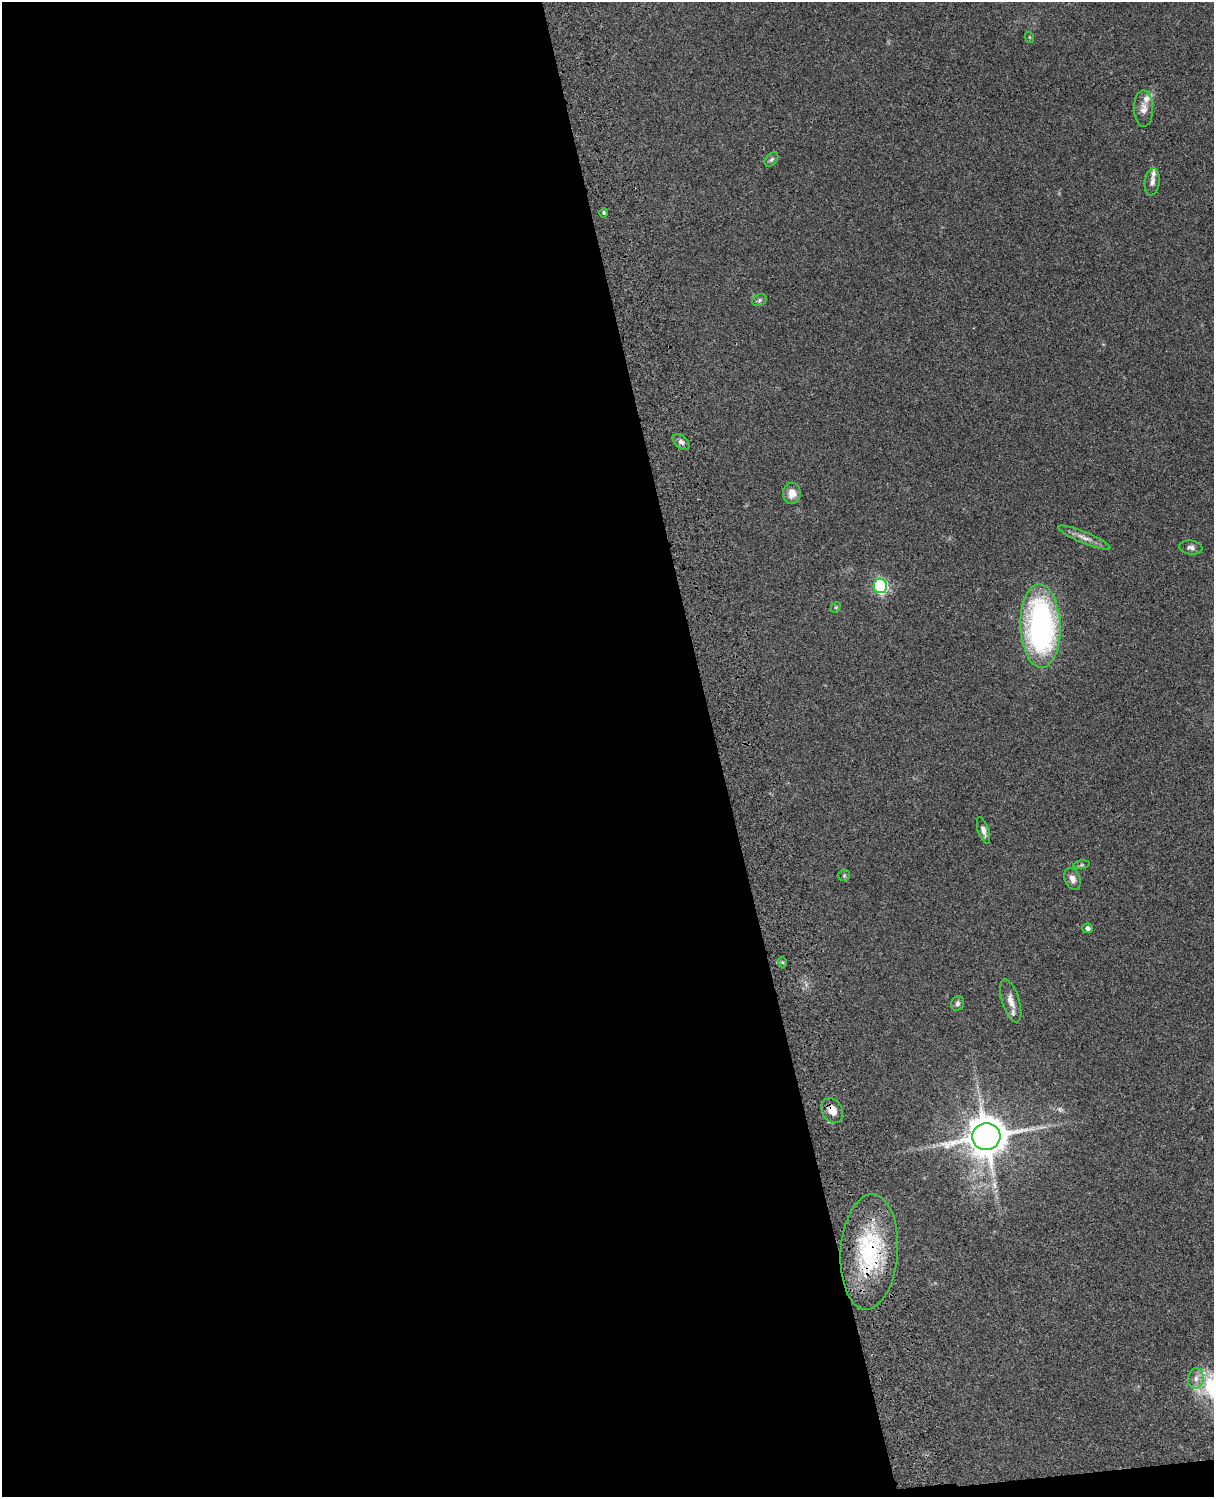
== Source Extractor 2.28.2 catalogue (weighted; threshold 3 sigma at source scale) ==
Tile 9 of 4 x 3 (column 1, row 3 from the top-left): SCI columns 121-1332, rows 278-1772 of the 5088 x 4927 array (HDU 1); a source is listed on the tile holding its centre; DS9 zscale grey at full resolution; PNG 1216 x 1499 px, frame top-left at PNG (2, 2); each listed source drawn as its Kron ellipse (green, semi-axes under 4 px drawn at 4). Shown black and unused: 60% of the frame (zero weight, under 3 of 4 exposures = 6% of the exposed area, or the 3 px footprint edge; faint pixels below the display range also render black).
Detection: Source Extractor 2.28.2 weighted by HDU 2 'WHT'; one run over the whole footprint, this tile lists its part. Background 0.096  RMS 0.0063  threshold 0.0284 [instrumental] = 3 sigma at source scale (4.5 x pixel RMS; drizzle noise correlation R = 1.50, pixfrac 1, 0.05/0.05 arcsec/px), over >= 5 px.
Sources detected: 28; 1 too faint to see at this stretch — neither listed nor drawn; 2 inside a brighter listed object's ellipse — not listed separately; the other 25 listed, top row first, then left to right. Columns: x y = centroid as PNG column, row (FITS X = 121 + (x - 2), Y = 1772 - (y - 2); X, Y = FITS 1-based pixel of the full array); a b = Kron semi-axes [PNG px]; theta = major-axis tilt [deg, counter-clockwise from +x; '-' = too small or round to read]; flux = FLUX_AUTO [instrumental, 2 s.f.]
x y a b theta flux
1029 37 5 3 - 0.56
1144 108 18 9 -89 5.2
771 159 8 5 49 1.4
1152 182 14 7 81 3.1
604 213 5 4 - 0.91
759 300 7 5 23 1.4
681 442 9 6 -40 2.2
792 493 10 9 - 5.2
1084 538 28 5 -22 5.1
1191 547 11 7 -8 2.3
880 586 7 6 - 97
836 607 6 4 45 0.83
1040 626 42 20 -88 160
984 831 14 5 -72 2.9
1082 865 8 4 7 1.1
844 875 6 5 - 1.1
1072 879 11 7 -69 3.3
1088 928 5 5 - 2.2
782 962 5 3 - 0.63
1011 1001 22 8 -72 6.3
957 1003 7 6 - 1.7
832 1111 13 10 -63 6.6
986 1137 14 13 - 1500
869 1252 58 28 86 63
1196 1378 10 7 81 3.8
Overlapping masked pixels (flux is a lower limit): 2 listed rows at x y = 832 1111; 869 1252